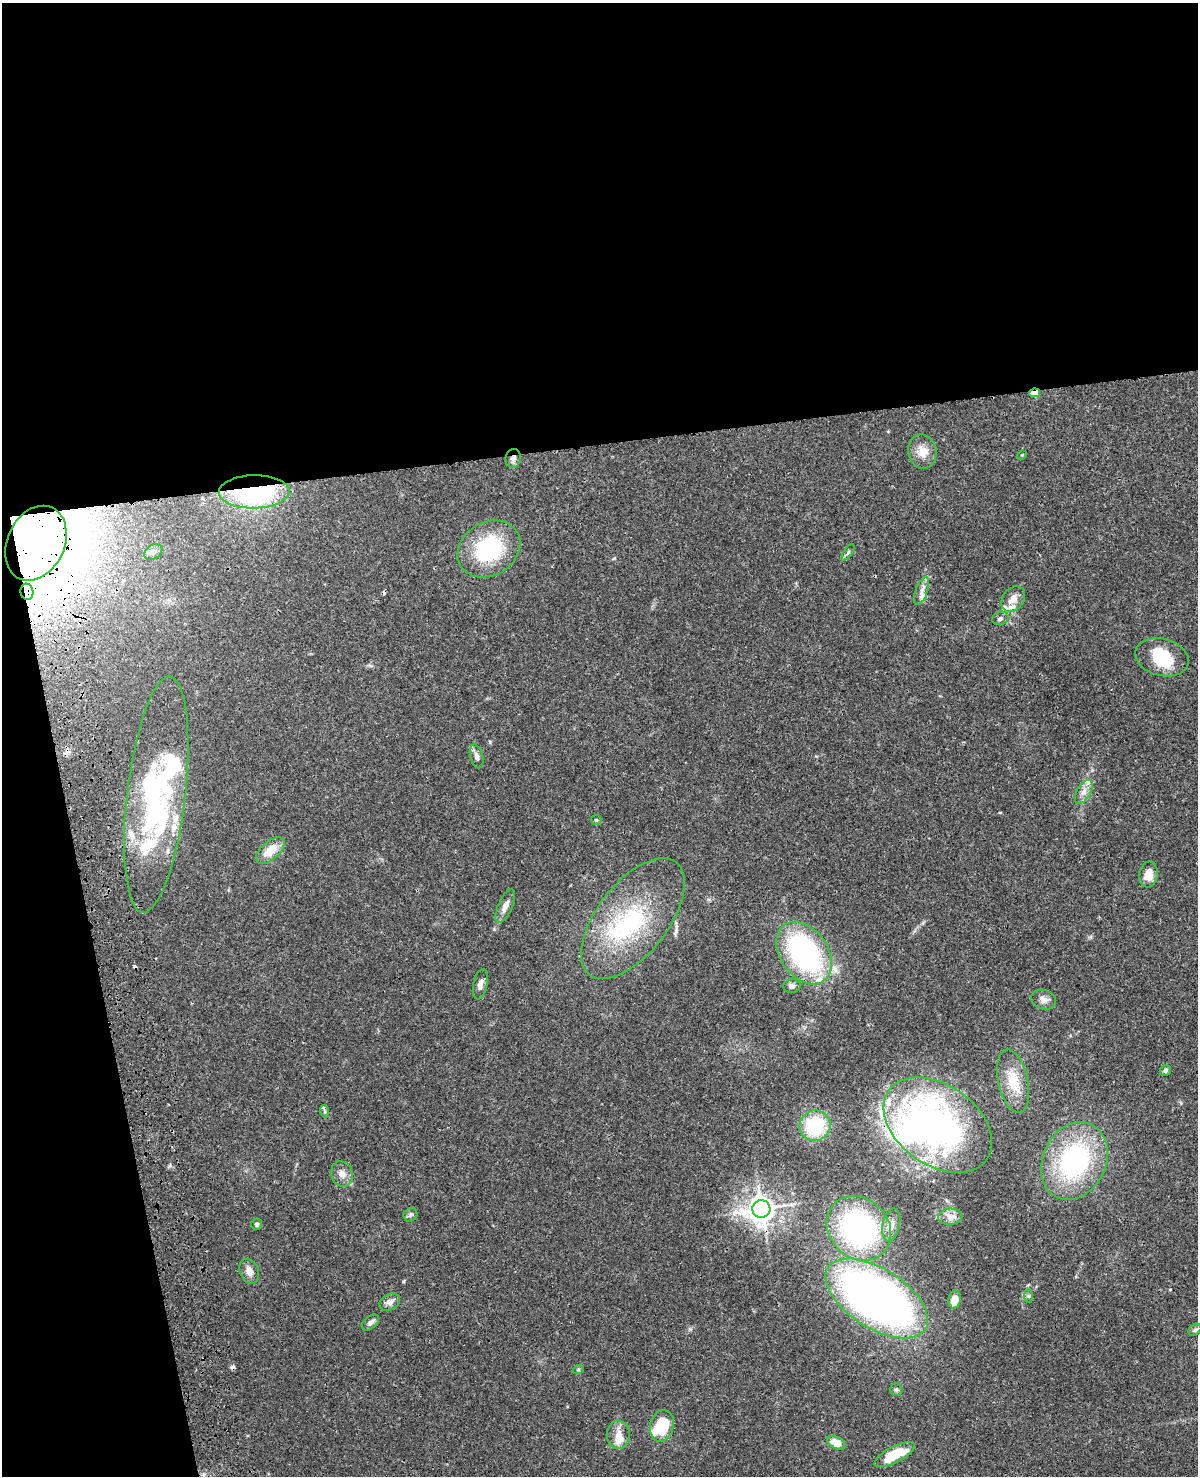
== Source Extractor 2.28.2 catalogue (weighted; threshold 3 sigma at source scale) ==
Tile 1 of 4 x 3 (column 1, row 1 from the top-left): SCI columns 119-1314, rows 3223-4696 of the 5020 x 4865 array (HDU 1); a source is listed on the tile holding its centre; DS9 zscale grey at full resolution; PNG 1200 x 1478 px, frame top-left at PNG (2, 3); each listed source drawn as its Kron ellipse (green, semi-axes under 4 px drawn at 4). Shown black and unused: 36% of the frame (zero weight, under 3 of 4 exposures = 6% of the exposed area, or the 3 px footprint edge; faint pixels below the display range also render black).
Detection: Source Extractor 2.28.2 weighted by HDU 2 'WHT'; one run over the whole footprint, this tile lists its part. Background 0.0273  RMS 0.0023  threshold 0.0104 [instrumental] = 3 sigma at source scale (4.5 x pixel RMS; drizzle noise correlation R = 1.50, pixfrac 1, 0.05/0.05 arcsec/px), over >= 5 px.
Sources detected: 74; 6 inside a brighter object's white glare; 3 cosmic-ray / hot-pixel residue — neither listed nor drawn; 13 inside a brighter listed object's ellipse — not listed separately; the other 52 listed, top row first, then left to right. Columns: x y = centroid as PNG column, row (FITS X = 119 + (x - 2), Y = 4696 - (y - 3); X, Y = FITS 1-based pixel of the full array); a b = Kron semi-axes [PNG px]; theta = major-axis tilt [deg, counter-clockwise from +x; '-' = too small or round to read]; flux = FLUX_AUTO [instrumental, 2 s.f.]
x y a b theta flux
1035 393 5 3 - 4.8
922 451 17 14 -79 3
1022 455 5 3 - 0.22
513 458 9 7 80 1.1
254 492 35 16 1 35
36 543 39 28 65 170
489 549 33 26 32 19
153 552 10 7 33 0.9
848 552 9 4 56 0.45
921 591 14 6 71 1.2
27 592 8 6 -80 1.6
1013 599 14 10 50 2
1000 618 8 6 20 0.68
1162 657 27 18 -14 8
477 756 12 6 -75 0.96
1084 792 13 7 59 1.5
156 795 119 29 83 40
596 820 5 5 - 0.29
270 851 17 9 41 3.8
1148 874 13 9 82 2.7
505 906 18 7 66 1.6
633 919 71 35 52 27
804 953 34 24 -55 45
480 984 15 7 78 1.3
792 986 9 6 7 0.98
1043 1000 13 9 -19 1.3
1165 1070 6 5 - 0.5
1013 1081 32 15 -78 5.5
324 1111 6 4 -71 0.36
938 1125 60 40 -35 88
815 1126 15 15 - 13
1074 1161 40 31 65 33
342 1174 13 10 -73 1.7
761 1209 9 9 - 230
410 1215 7 6 - 0.55
950 1217 12 8 1 1.3
257 1224 6 5 - 0.48
891 1225 17 8 78 1.7
859 1228 35 29 -45 44
249 1271 13 9 -65 1.6
1028 1296 7 4 -89 0.41
877 1298 58 29 -32 150
955 1299 9 6 78 3
390 1302 11 8 28 1.4
370 1322 10 6 42 0.89
1195 1330 7 5 44 0.51
578 1370 6 3 18 0.28
896 1390 6 5 - 0.43
662 1426 16 11 75 10
618 1435 14 11 -89 2.4
836 1443 10 6 -26 3.1
894 1455 22 8 27 6.5
Overlapping masked pixels (flux is a lower limit): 6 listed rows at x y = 1035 393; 513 458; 254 492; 36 543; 27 592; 938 1125